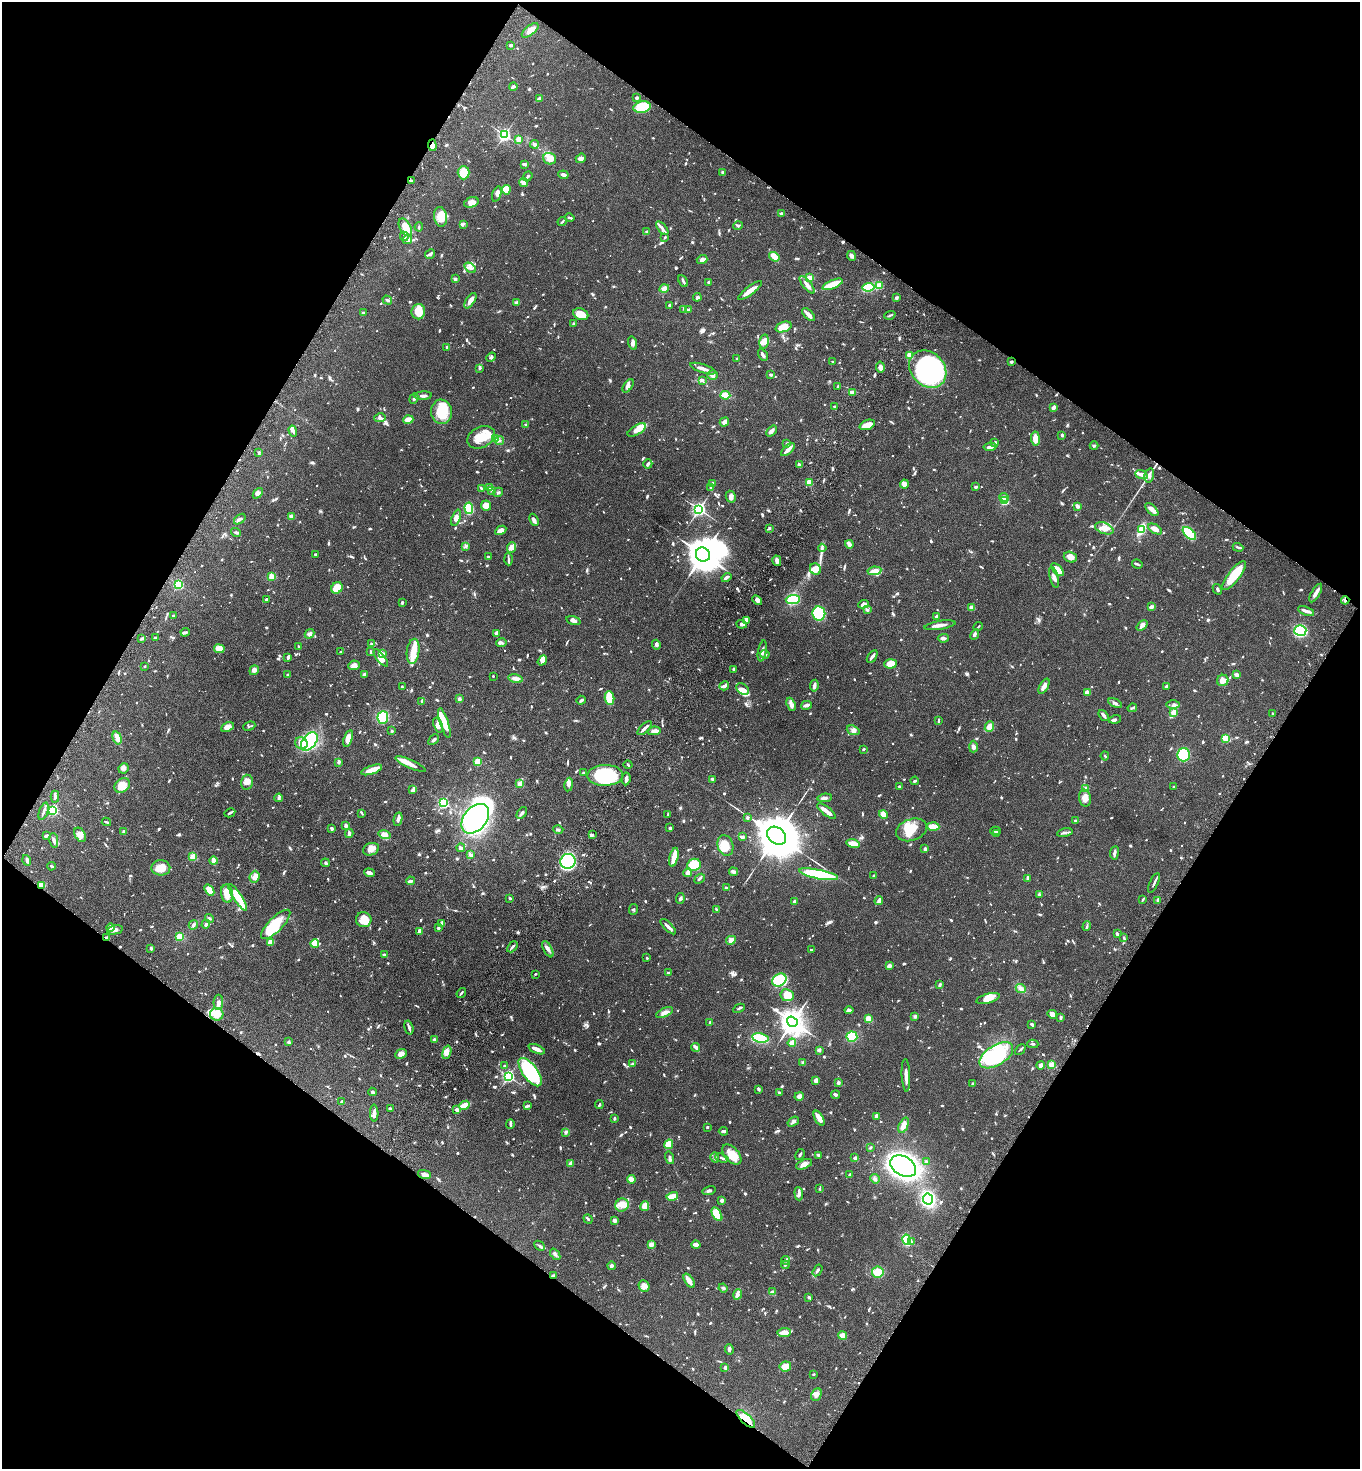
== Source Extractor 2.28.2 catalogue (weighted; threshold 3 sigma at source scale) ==
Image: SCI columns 346-5774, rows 38-5902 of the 5980 x 5944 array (HDU 1 of 3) = the unmasked area's bounding box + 8 px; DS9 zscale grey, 4 x 4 block average (1 PNG px = mean of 4 x 4 image px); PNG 1362 x 1471 px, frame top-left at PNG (2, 2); each listed source drawn as its Kron ellipse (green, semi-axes under 4 px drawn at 4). Shown black and unused: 48% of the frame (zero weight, under 5 of 9 exposures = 3% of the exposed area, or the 3 px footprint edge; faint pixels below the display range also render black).
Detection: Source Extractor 2.28.2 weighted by HDU 2 'WHT'. Background 0.0531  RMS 0.003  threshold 0.0124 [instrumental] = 3 sigma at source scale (4.09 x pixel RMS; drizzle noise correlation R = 1.36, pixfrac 0.8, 0.05/0.05 arcsec/px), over >= 5 px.
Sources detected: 1554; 12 too faint to see at this stretch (4 x 4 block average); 7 inside a brighter object's white glare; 5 cosmic-ray / hot-pixel residue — neither listed nor drawn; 37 coinciding with a brighter row at this scale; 83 inside a brighter listed object's ellipse — not listed separately; of the other 1410, all 500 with FLUX_AUTO >= 2.12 (the completeness limit of this list) listed and drawn (910 fainter detections not listed), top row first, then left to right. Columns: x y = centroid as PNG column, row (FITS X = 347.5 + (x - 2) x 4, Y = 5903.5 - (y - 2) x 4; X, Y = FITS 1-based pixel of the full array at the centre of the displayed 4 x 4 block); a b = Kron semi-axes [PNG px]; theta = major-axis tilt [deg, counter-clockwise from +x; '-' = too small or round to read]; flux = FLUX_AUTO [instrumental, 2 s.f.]
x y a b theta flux
530 30 10 4 37 11
511 45 3 2 - 4.6
513 86 4 2 - 4.9
539 98 4 2 - 7.4
636 98 3 2 - 2.8
642 107 8 5 11 87
504 135 2 2 - 430
519 139 3 2 - 12
534 144 4 3 - 7.4
432 145 6 4 -85 7.9
581 158 5 4 - 5.5
550 159 6 5 - 15
524 164 4 2 - 6.4
723 172 3 2 - 7
464 173 6 6 - 33
563 175 5 2 - 6.1
528 176 5 2 - 2.5
411 181 3 2 - 3.7
524 183 4 3 - 9.4
506 190 4 4 - 27
497 194 8 3 71 7.6
471 202 7 5 19 11
782 213 4 2 - 4.7
441 217 10 6 -82 29
570 218 5 2 - 2.6
562 222 5 2 - 2.3
463 224 4 2 - 2.4
738 226 5 3 - 2.6
405 227 10 5 -60 25
419 227 4 2 - 2.3
662 228 8 3 -49 5.6
647 232 2 2 - 13
404 236 5 2 - 2.9
665 237 2 2 - 3
407 239 5 4 - 8.2
430 254 5 3 - 4.1
851 256 5 3 - 7.4
774 257 5 3 - 16
702 259 5 4 - 5.9
470 268 7 4 -34 6.1
810 278 4 3 - 15
455 279 2 2 - 4.6
683 281 6 2 -63 4.3
709 282 2 2 - 16
833 284 11 3 24 29
807 285 11 3 -50 8.6
879 286 2 2 - 86
868 287 6 3 8 76
664 289 5 3 - 9.1
750 290 14 3 37 17
697 297 4 2 - 3.6
896 298 2 2 - 5
387 300 5 3 - 3.2
470 301 9 3 58 13
516 303 3 3 - 3.2
670 305 3 2 - 2.5
684 309 4 2 - 3.2
689 310 4 2 - 4.6
418 312 7 7 - 30
363 313 2 2 - 3.8
581 314 8 5 -19 23
808 315 8 2 -44 12
890 315 5 2 - 2.7
574 323 4 3 - 2.6
784 327 8 5 20 23
764 342 7 4 78 10
633 343 7 4 -74 5.4
447 347 2 2 - 12
763 355 6 3 -59 4.4
910 355 3 3 - 32
491 357 5 3 - 3.7
737 359 2 2 - 2.2
833 362 2 2 - 2.3
1011 362 3 2 - 2.8
880 367 5 3 - 8.7
479 368 3 2 - 2.3
703 369 13 2 -18 11
928 369 20 16 -46 390
713 375 5 4 - 5.2
771 375 3 2 - 3.8
703 381 2 2 - 2.3
628 386 7 4 56 6.8
838 386 3 2 - 2.2
852 392 2 2 - 6.8
725 395 5 3 - 28
423 396 9 2 4 5.5
414 398 5 2 - 3
835 407 2 2 - 14
1054 407 4 3 - 5.4
442 412 12 10 -82 49
380 418 5 3 - 4.4
408 420 5 3 - 15
724 422 5 3 - 9.1
526 425 3 2 - 2.9
867 425 8 4 21 20
637 430 10 5 31 11
293 431 5 3 - 4.6
771 431 6 3 48 5.8
1062 435 3 2 - 4.2
481 437 14 10 27 37
496 438 3 2 - 2.6
1035 438 7 4 -83 20
499 441 4 2 - 2.6
787 443 3 3 - 2.4
995 443 3 2 - 4.3
1094 446 4 2 - 2.9
990 447 6 2 6 9.1
788 450 8 3 41 13
259 453 4 2 - 2.4
648 464 4 2 - 5.6
799 465 3 3 - 2.9
1141 475 6 3 -23 9.6
1149 475 7 4 75 8.9
713 483 3 2 - 4.8
809 483 4 3 - 16
904 484 4 4 - 7.5
490 487 3 2 - 5.6
711 487 3 2 - 5.8
975 487 4 2 - 3.1
481 488 3 2 - 2.3
491 490 2 2 - 2.9
498 492 5 2 - 2.5
258 493 6 4 48 6.4
731 497 6 5 - 6.7
1004 497 5 4 - 7.1
1004 501 2 2 - 150
486 505 5 5 - 14
1078 506 4 4 - 4.1
469 508 6 4 -84 74
699 509 3 2 - 490
1152 509 8 3 -46 9.8
291 516 2 2 - 39
456 518 8 4 71 9
240 519 6 3 38 4.1
534 520 6 3 -67 5.3
770 528 3 3 - 2.6
1104 528 10 5 -21 14
1155 529 8 4 -32 13
501 530 6 4 29 9.6
1141 530 4 3 - 51
236 532 5 2 - 3.5
1189 533 8 4 -42 51
849 544 4 2 - 9.5
465 546 3 2 - 2.4
1238 547 5 2 - 3
511 548 5 4 - 10
822 548 4 2 - 2.9
315 554 2 2 - 2.3
703 555 7 7 - 2600
488 557 3 2 - 2.5
1070 557 7 5 -15 9.2
508 559 6 2 -86 2.9
777 561 5 3 - 8.5
1137 564 5 2 - 2.8
815 569 6 5 - 23
1057 570 8 3 -43 25
874 571 7 4 9 18
1234 576 17 6 52 45
272 577 2 2 - 53
726 577 5 2 - 4.3
1054 577 11 3 -75 8.6
178 584 2 2 - 210
337 588 6 5 - 40
1217 589 5 3 - 3.1
1316 593 10 2 60 12
266 599 2 2 - 3.4
793 599 7 4 2 57
757 600 5 3 - 5.7
1345 600 4 2 - 3.3
402 603 3 2 - 3.4
863 604 5 2 - 5.7
1151 607 4 2 - 7.1
972 608 3 3 - 18
867 610 3 3 - 2.6
1306 611 8 2 -19 12
819 613 7 6 - 110
173 615 2 2 - 3
937 617 2 2 - 20
746 620 4 2 - 15
573 621 7 3 -16 4.8
741 624 5 2 - 3.8
940 625 15 3 9 10
1142 625 6 4 40 7.2
978 627 5 2 - 2.1
1300 631 6 5 - 170
185 632 4 3 - 2.9
496 633 3 2 - 6.3
309 634 5 4 - 5
975 634 5 2 - 3.7
142 638 4 2 - 3.2
155 638 2 2 - 2.9
943 638 5 3 - 4.2
501 643 5 4 - 4
371 644 2 2 - 2.2
656 645 5 3 - 3.6
299 647 3 2 - 3.4
219 649 5 4 - 19
413 651 12 6 82 20
762 651 10 3 80 7.5
340 652 2 2 - 3.1
371 652 3 2 - 2.3
383 654 3 3 - 4.1
765 654 4 2 - 2.5
872 656 7 2 57 6.6
288 657 3 2 - 6
381 658 10 3 -52 18
542 661 5 3 - 13
891 664 6 4 5 22
354 665 6 5 - 7.3
145 666 2 2 - 3
734 669 3 2 - 4.2
254 670 5 4 - 5.9
364 674 4 2 - 5.1
287 675 2 2 - 3.4
1236 675 4 2 - 7
493 676 2 2 - 4.8
516 678 7 3 -11 8
1223 680 6 5 - 23
724 686 5 2 - 8.3
814 686 6 2 81 8.6
1044 686 8 3 61 11
402 687 3 2 - 2.5
1166 687 4 4 - 3.1
743 689 7 5 -38 9
1087 693 4 3 - 10
610 698 7 4 -83 28
459 699 3 3 - 3.7
581 700 4 2 - 3.8
422 701 3 2 - 2.9
1115 703 7 2 -30 4.8
791 704 7 4 -69 7
806 705 5 2 - 7.9
1173 705 7 3 0 4.7
1132 708 5 2 - 2.3
1174 712 2 2 - 56
1273 713 2 2 - 3.2
1104 715 6 2 -53 6.5
383 717 6 5 - 60
1115 719 6 4 16 4
938 721 4 2 - 2.6
444 723 15 4 -73 26
438 725 8 4 -68 6.5
249 726 6 2 22 2.3
227 727 7 4 25 11
989 727 5 4 - 12
645 728 9 2 43 8.2
853 730 7 4 -20 6.1
392 731 2 2 - 2.4
654 731 6 3 9 9.8
117 738 7 3 -75 11
348 738 8 4 71 14
1226 738 2 2 - 94
433 740 6 3 46 4.4
309 741 10 6 52 170
301 743 6 5 - 15
973 747 6 4 88 4.5
864 749 3 2 - 2.5
1184 755 6 6 - 200
1105 756 4 2 - 2.3
339 762 3 2 - 3.4
478 762 3 3 - 27
411 764 16 4 -24 13
628 765 4 2 - 3
123 768 5 5 - 5.8
372 770 11 3 19 26
583 773 3 2 - 2.4
605 775 17 10 1 140
626 779 6 3 84 7.2
713 780 4 2 - 4.5
915 781 4 2 - 3.3
247 782 7 5 77 9.5
520 784 2 2 - 54
122 785 8 6 36 26
569 785 7 4 80 5.1
900 786 2 2 - 3.7
1174 787 2 2 - 6.4
1086 789 2 2 - 33
413 790 4 2 - 9.3
55 797 6 2 -89 3.6
279 798 4 3 - 2.7
825 798 7 3 7 4.6
1085 798 8 6 -84 12
443 803 2 2 - 280
53 810 2 2 - 260
44 811 9 2 70 5.1
826 811 11 2 -38 19
230 813 5 2 - 2.6
362 813 4 2 - 2.3
522 813 7 3 55 4.5
884 814 4 3 - 16
668 815 4 2 - 2.1
747 818 2 2 - 4.2
398 819 7 2 78 5.7
475 819 17 11 50 330
1076 820 3 2 - 4.1
106 822 4 2 - 2.8
346 825 4 3 - 4.1
933 827 6 3 -3 22
332 828 3 2 - 4
670 828 2 2 - 3.4
558 830 5 3 - 3.3
911 830 16 10 19 34
996 831 5 2 - 2.8
124 832 2 2 - 19
1065 832 8 2 12 3.4
996 833 2 2 - 4.9
349 834 4 2 - 6
80 835 8 5 -61 11
384 835 6 4 -15 11
592 835 4 3 - 3.4
46 836 3 2 - 4.9
777 836 10 8 -40 8500
742 837 3 2 - 7.7
54 841 7 3 -82 3.5
853 844 7 3 -13 18
725 845 10 7 -73 23
461 848 4 2 - 4.5
371 849 8 6 21 11
925 849 3 2 - 4.7
1114 853 7 3 82 4.7
471 855 4 2 - 3.9
193 857 2 2 - 100
674 857 10 3 78 37
27 860 5 2 - 5.2
214 861 4 3 - 7.7
568 861 8 7 - 300
325 863 4 3 - 2.6
694 865 7 6 - 34
51 866 4 2 - 3.2
161 868 9 7 1 20
733 872 4 4 - 4.2
369 873 5 3 - 6.7
687 873 4 3 - 8
819 874 20 4 -11 110
874 876 3 2 - 4.4
254 877 6 5 - 8.2
700 879 6 2 40 3
1027 879 4 2 - 2.3
410 881 4 3 - 4.9
1154 883 11 2 66 4
41 885 3 3 - 22
726 888 3 2 - 2.2
209 890 6 3 -52 20
227 894 9 6 -81 21
1039 895 3 3 - 2.8
238 897 16 4 -57 34
510 898 4 2 - 2.5
680 898 5 3 - 3.3
1143 899 3 2 - 2.8
1158 900 4 2 - 6.4
879 901 4 2 - 7.9
794 902 2 2 - 5.3
634 909 5 2 - 2.3
717 910 4 2 - 3.6
210 918 5 2 - 2.3
364 920 8 7 - 26
206 924 4 3 - 2.5
276 924 19 7 45 80
441 924 3 2 - 2.1
193 925 5 3 - 3.7
1087 926 5 2 - 2.1
668 927 10 2 -44 9
111 928 4 3 - 11
438 928 2 2 - 4.2
115 930 8 4 12 6.3
419 931 4 3 - 4.7
1117 934 3 2 - 4.5
180 937 3 2 - 43
107 938 3 2 - 3.4
1124 938 3 2 - 2.3
731 940 5 4 - 7.9
270 942 4 3 - 25
315 944 4 4 - 45
512 947 6 2 47 3.3
151 948 3 2 - 2.6
548 949 9 3 -62 6.1
811 950 2 2 - 4.3
384 955 4 2 - 2.8
647 958 2 2 - 2.3
889 966 3 3 - 8
668 973 2 2 - 3
535 974 2 2 - 2.3
779 980 7 6 - 94
940 985 4 2 - 4.9
1021 988 5 4 - 4.8
461 993 5 2 - 2.7
787 995 6 6 - 22
988 999 12 4 16 18
218 1002 7 5 -89 7.1
739 1008 6 2 26 2.8
849 1010 4 2 - 6.3
664 1013 9 3 24 8.5
217 1014 6 6 - 20
1052 1014 5 3 - 16
915 1016 3 3 - 2.8
1061 1017 4 2 - 3.5
869 1019 3 3 - 21
710 1022 2 2 - 4.6
792 1022 6 4 -35 2000
1032 1024 3 2 - 4.8
409 1027 7 2 -74 4.7
852 1037 5 5 - 38
760 1038 8 4 -12 36
434 1040 3 2 - 3.5
289 1042 3 3 - 2.2
792 1043 4 3 - 12
1033 1044 5 2 - 2.6
696 1047 4 2 - 8.5
537 1049 9 3 -22 11
1020 1049 6 2 45 2.2
820 1050 3 2 - 3.4
447 1052 7 4 74 7.5
401 1054 6 4 26 9.2
996 1055 19 10 32 160
803 1062 3 2 - 3.8
633 1064 4 2 - 3.2
1051 1064 2 2 - 68
1040 1065 4 3 - 5.4
505 1066 2 2 - 3.6
530 1072 17 7 -54 160
906 1075 16 2 -87 13
508 1076 2 2 - 420
816 1080 4 3 - 8.2
838 1083 3 3 - 3.6
973 1084 3 2 - 2.5
758 1089 3 2 - 4.8
373 1092 4 2 - 3.4
780 1093 2 2 - 5.9
836 1095 4 2 - 5.5
799 1096 5 3 - 10
342 1102 4 2 - 5.5
465 1105 5 2 - 34
599 1105 4 2 - 3.2
528 1106 4 2 - 3.2
390 1108 3 2 - 3.5
457 1110 3 3 - 5.1
374 1113 8 3 -88 12
876 1117 4 3 - 5.3
614 1118 3 2 - 3.1
819 1118 8 3 -61 20
793 1122 6 3 35 4.2
510 1124 5 2 - 4.1
904 1125 8 4 66 13
707 1127 2 2 - 2.3
723 1131 4 2 - 4.6
565 1132 4 3 - 4.8
669 1144 5 4 - 27
871 1147 3 2 - 2.3
800 1154 6 2 60 3
732 1155 12 7 -48 28
819 1155 3 3 - 3.6
715 1157 5 3 - 3.2
670 1158 6 3 -76 4.8
722 1158 7 2 -16 3.1
855 1158 2 2 - 6.9
926 1161 3 2 - 2.6
570 1163 4 2 - 4.7
804 1164 8 4 22 11
903 1166 14 9 -30 620
424 1174 7 3 -13 7.7
850 1175 4 2 - 2.4
631 1179 4 3 - 12
875 1179 5 3 - 3.6
820 1189 3 2 - 2.2
709 1190 6 2 14 4.7
799 1194 7 3 -85 6.8
672 1196 6 2 14 55
928 1199 5 5 - 180
722 1200 4 3 - 4.4
622 1205 7 6 - 13
645 1206 5 3 - 17
717 1214 7 4 -59 47
588 1219 5 2 - 2.7
614 1220 4 3 - 5.8
907 1240 5 3 - 95
912 1242 2 2 - 9.2
651 1244 2 2 - 43
696 1245 4 2 - 14
539 1246 6 2 -43 3
555 1254 6 3 -50 3.9
785 1260 4 3 - 2.6
785 1265 4 2 - 4.4
611 1266 4 4 - 3.2
817 1270 6 3 59 4.1
878 1272 6 5 - 20
553 1276 3 2 - 4.7
689 1281 8 4 -58 9.8
644 1286 6 5 - 14
723 1288 4 3 - 2.5
772 1292 2 2 - 9.2
738 1294 5 4 - 5
809 1297 3 2 - 3.4
784 1333 7 4 7 18
842 1336 4 3 - 11
729 1349 5 3 - 4.2
785 1366 6 5 - 15
725 1368 4 2 - 3.5
814 1374 2 2 - 3.2
816 1394 6 5 - 7.8
746 1419 12 5 -43 31
Overlapping masked pixels (flux is a lower limit): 7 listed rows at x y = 432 145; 411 181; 1345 600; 41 885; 107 938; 553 1276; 746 1419
Diffuse or blended objects may show on this block-average render without a row.